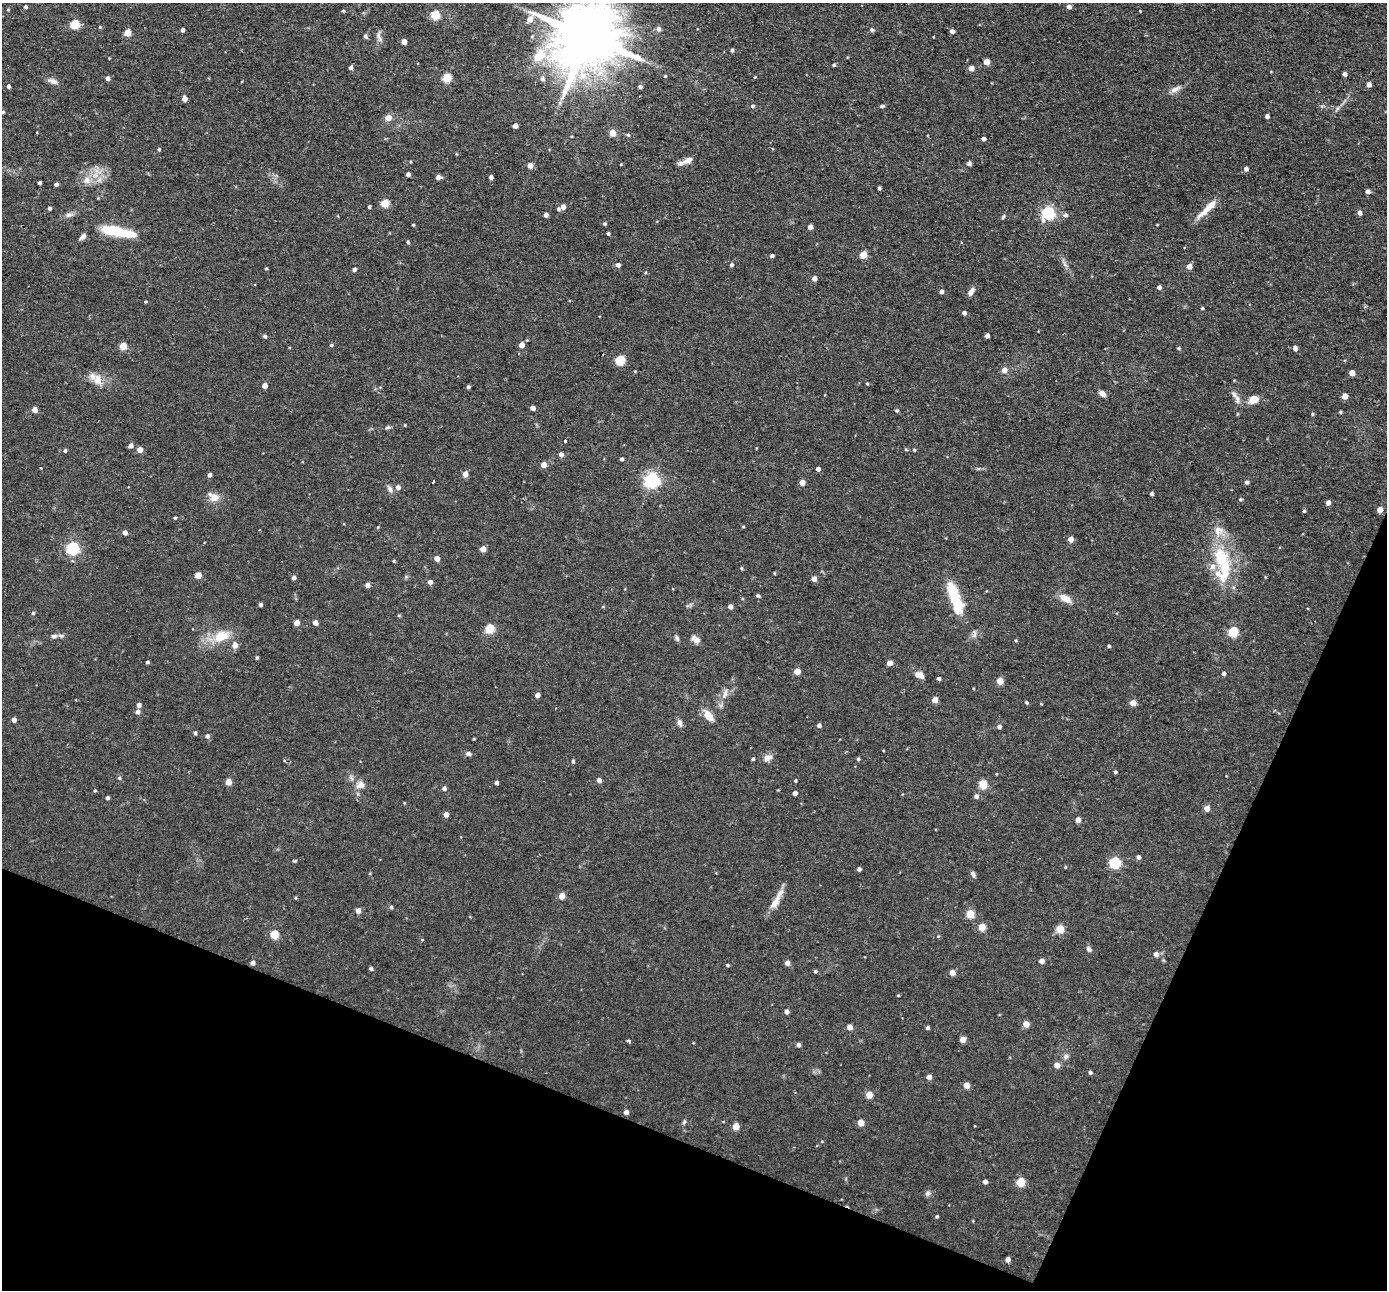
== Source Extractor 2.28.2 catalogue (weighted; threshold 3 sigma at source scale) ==
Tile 15 of 4 x 4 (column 3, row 4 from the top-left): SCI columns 2773-4157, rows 136-1423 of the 5543 x 5555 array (HDU 1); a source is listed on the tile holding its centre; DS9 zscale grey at full resolution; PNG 1389 x 1292 px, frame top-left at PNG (2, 3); no overlay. Shown black and unused: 20% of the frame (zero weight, under 2 of 3 exposures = <1% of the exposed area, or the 3 px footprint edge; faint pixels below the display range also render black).
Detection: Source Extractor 2.28.2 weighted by HDU 2 'WHT'; one run over the whole footprint, this tile lists its part. Background 0.0581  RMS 0.0075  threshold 0.0338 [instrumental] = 3 sigma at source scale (4.5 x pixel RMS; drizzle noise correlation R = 1.50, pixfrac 1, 0.05/0.05 arcsec/px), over >= 5 px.
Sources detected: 284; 9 inside a brighter listed object's ellipse — not listed separately; the other 275 listed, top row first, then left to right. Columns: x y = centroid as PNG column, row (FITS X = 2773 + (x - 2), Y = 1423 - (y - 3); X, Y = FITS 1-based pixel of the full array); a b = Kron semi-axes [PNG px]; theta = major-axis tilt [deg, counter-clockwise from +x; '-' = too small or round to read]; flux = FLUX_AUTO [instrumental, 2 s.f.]
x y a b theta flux
26 7 4 4 - 1.4
1069 7 4 4 - 4.1
8 10 4 3 - 0.68
343 11 4 3 - 0.8
1140 11 3 3 - 0.53
435 15 5 5 - 36
74 24 5 5 - 34
100 27 4 4 - 0.74
658 29 5 5 - 3.9
872 29 6 4 -87 1.2
182 30 4 3 - 2.9
952 31 4 4 - 4.5
128 33 5 4 - 15
365 36 6 5 - 1.4
379 36 16 6 -70 3.1
588 36 24 18 62 7600
404 42 4 4 - 7.1
732 50 4 3 - 1.5
539 55 21 14 54 19
986 62 4 4 - 9.7
834 65 4 4 - 1.1
351 67 4 4 - 2.3
971 68 4 4 - 6.9
1344 74 4 4 - 2.9
665 76 4 4 - 0.82
755 77 4 3 - 0.73
107 78 4 4 - 2.9
447 78 5 5 - 35
542 79 6 5 - 2.5
53 81 15 6 -18 3.5
1369 84 4 4 - 4.1
8 86 4 4 - 2.1
640 87 4 4 - 2.4
1175 89 15 7 24 4.4
184 99 4 4 - 5.3
753 106 5 4 - 1.3
882 106 6 3 9 1.4
3 112 4 3 - 0.82
1267 116 4 4 - 3.4
388 118 5 5 - 9
515 126 4 4 - 4.8
612 133 4 4 - 14
628 135 4 4 - 1.3
571 136 3 2 - 0.62
984 139 4 4 - 2.7
159 149 4 3 - 0.93
686 161 20 6 23 5
969 163 5 5 - 1.9
621 164 3 2 - 0.63
530 165 5 4 - 5.4
1246 169 4 4 - 3.3
408 174 4 4 - 2.5
438 177 5 4 - 4.4
491 177 4 4 - 2.8
99 179 9 5 44 3
87 180 11 9 50 6.2
39 183 3 3 - 1.5
56 184 4 4 - 2.3
879 188 4 3 - 1.2
1367 191 4 4 - 3.4
385 203 5 5 - 25
369 207 3 3 - 1.2
563 207 4 4 - 4.9
49 208 4 3 - 1.7
558 209 4 4 - 1.5
1207 209 32 7 44 11
1048 213 6 6 - 110
1360 213 5 4 - 3.2
69 215 13 6 13 2.9
546 215 4 4 - 3.2
1065 215 6 5 - 1.9
1003 217 7 4 62 1.1
604 224 4 3 - 1.5
413 225 3 3 - 0.86
810 227 4 4 - 3.9
114 231 24 10 -7 31
608 233 3 3 - 1.3
83 236 9 5 42 2.3
408 242 4 4 - 1.2
961 242 3 2 - 0.77
863 255 5 4 - 15
772 256 4 4 - 1.9
1064 264 15 4 -59 3
618 265 4 4 - 3.8
732 265 4 4 - 1.7
1189 266 4 4 - 6
266 268 4 3 - 0.92
354 269 4 3 - 2.3
814 278 5 4 - 3.8
1159 287 4 4 - 2.8
941 292 4 4 - 2.8
971 292 10 5 59 3.7
145 302 3 3 - 1.8
1202 308 4 4 - 1.1
964 313 5 4 - 2.1
265 336 4 4 - 1.8
987 336 4 4 - 3.6
527 340 3 3 - 0.6
331 345 4 4 - 1.1
522 345 4 4 - 7.4
123 346 4 4 - 20
1178 348 4 3 - 0.97
1295 348 5 4 - 3
620 360 9 8 - 11
1004 370 5 5 - 6.2
1352 373 4 4 - 9
98 380 15 12 -71 7.9
867 384 4 3 - 0.78
265 385 4 4 - 6.7
468 387 4 4 - 1.7
1102 394 8 6 -42 3.3
1345 396 4 4 - 8.9
1237 398 16 6 -80 4.4
1253 400 9 7 25 9.9
533 408 4 4 - 5.2
35 410 4 4 - 7
897 411 4 4 - 1.2
1340 412 4 4 - 0.86
1312 414 4 4 - 0.97
405 425 3 3 - 0.67
387 427 7 4 8 1.4
565 441 3 3 - 1.9
131 446 5 4 - 2.9
140 450 4 4 - 8.1
906 450 5 3 - 0.74
914 450 4 4 - 1
65 451 4 4 - 1.5
561 454 5 4 - 3
621 459 4 3 - 1.9
544 465 4 4 - 6.6
40 468 3 2 - 0.66
818 469 4 4 - 3.5
465 474 5 4 - 7.6
209 475 4 4 - 2.6
652 480 6 6 - 220
433 482 3 2 - 1.5
1247 482 5 5 - 1.6
802 483 4 4 - 8
398 487 5 5 - 3.7
390 489 11 6 -64 2.8
1151 494 4 4 - 1.5
214 498 11 10 - 6.8
1240 499 5 4 - 0.89
1328 502 4 4 - 4.3
1380 510 4 4 - 7.7
1304 511 4 4 - 0.94
175 518 4 3 - 0.89
378 527 5 3 - 0.64
743 527 3 3 - 0.81
1218 531 14 13 - 8.6
125 533 4 4 - 4.3
1070 539 4 4 - 6.8
73 548 5 5 - 120
483 549 4 4 - 9.5
1221 558 24 16 -72 33
437 559 4 4 - 6.2
394 561 4 3 - 0.84
741 568 4 4 - 0.98
774 573 4 3 - 0.7
198 575 5 4 - 11
294 578 4 4 - 2.5
814 579 4 4 - 5.3
430 582 4 4 - 3.3
367 585 4 4 - 4.5
758 596 5 4 - 1.5
1065 598 15 8 -32 7.8
955 599 41 12 -71 33
260 605 3 3 - 2
730 607 4 4 - 4.2
33 613 4 4 - 1.2
297 623 4 4 - 7.6
315 623 4 4 - 5.1
490 629 5 5 - 40
1233 632 5 5 - 49
974 634 13 5 82 2.3
54 636 9 5 7 2.1
221 636 25 15 20 18
677 638 8 5 -67 1.7
696 640 12 8 -38 4.2
1016 640 4 4 - 0.86
1109 646 4 3 - 1.1
257 658 4 3 - 1.1
147 662 4 3 - 1.3
889 663 4 4 - 6.7
797 671 4 4 - 12
1223 673 4 4 - 1.9
919 675 10 7 -21 5.3
939 678 4 4 - 1.7
1000 681 5 4 - 15
725 693 15 6 69 4.4
537 695 4 4 - 4.7
935 700 4 4 - 8.5
1026 702 4 4 - 1
1133 703 4 4 - 9.7
1041 704 4 3 - 0.58
139 705 4 4 - 3.3
138 712 5 5 - 3
709 716 12 7 -51 11
14 720 4 4 - 4.5
680 723 9 6 -80 2.8
819 725 4 4 - 2.6
999 727 4 4 - 2.5
195 733 4 4 - 1.5
207 736 5 5 - 2.7
474 739 4 3 - 0.7
468 754 5 4 - 2.9
768 758 12 8 20 4.4
753 759 3 3 - 1.1
858 759 4 4 - 1.3
573 761 4 3 - 1.3
1115 772 4 4 - 1.3
119 778 5 5 - 1.4
599 780 4 4 - 4
795 780 4 4 - 1.1
228 782 5 4 - 11
496 783 4 4 - 2.2
983 784 5 5 - 31
360 785 11 11 - 5.9
444 788 5 4 - 2.5
95 791 4 4 - 0.8
795 793 4 4 - 3.4
976 796 5 5 - 2.4
107 798 4 4 - 1.9
1207 808 4 4 - 8.4
446 814 4 4 - 5.5
1078 820 4 4 - 5.7
1138 857 4 4 - 2.6
294 861 6 3 17 0.79
1115 863 5 5 - 71
1065 867 4 3 - 0.8
859 869 4 4 - 2.4
973 874 7 5 -56 2
562 896 5 4 - 9.7
295 898 5 3 - 0.72
775 903 19 8 55 8
391 907 5 4 - 0.96
358 910 5 4 - 4.7
970 914 5 5 - 23
982 927 5 4 - 17
1060 929 5 5 - 26
274 934 5 5 - 28
938 936 4 4 - 0.68
422 940 3 3 - 1.3
1089 949 8 5 -50 2
1156 954 5 5 - 3.4
1041 961 4 4 - 5.3
253 963 4 4 - 3.2
787 963 4 4 - 4.7
727 965 4 3 - 0.99
371 968 4 3 - 1.9
815 971 4 4 - 1
952 972 4 4 - 6.9
898 995 3 3 - 0.87
786 1012 4 4 - 3.5
1026 1024 4 4 - 9.7
850 1027 4 4 - 7.9
928 1028 4 4 - 1.8
963 1039 4 4 - 8.5
630 1041 3 3 - 1.9
798 1045 4 4 - 3
1066 1056 8 7 - 2.3
1057 1065 4 4 - 6.9
1090 1072 4 4 - 1.7
929 1077 4 4 - 4.9
967 1085 4 4 - 11
869 1095 5 4 - 13
626 1112 4 4 - 4
684 1122 7 4 65 1.3
861 1123 4 4 - 12
736 1126 5 4 - 15
985 1181 4 4 - 3
1021 1182 5 5 - 30
928 1193 7 6 - 2.1
937 1216 4 3 - 1
1008 1259 4 4 - 5
Isophote crosses this tile's border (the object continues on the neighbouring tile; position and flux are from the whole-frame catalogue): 1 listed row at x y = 588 36